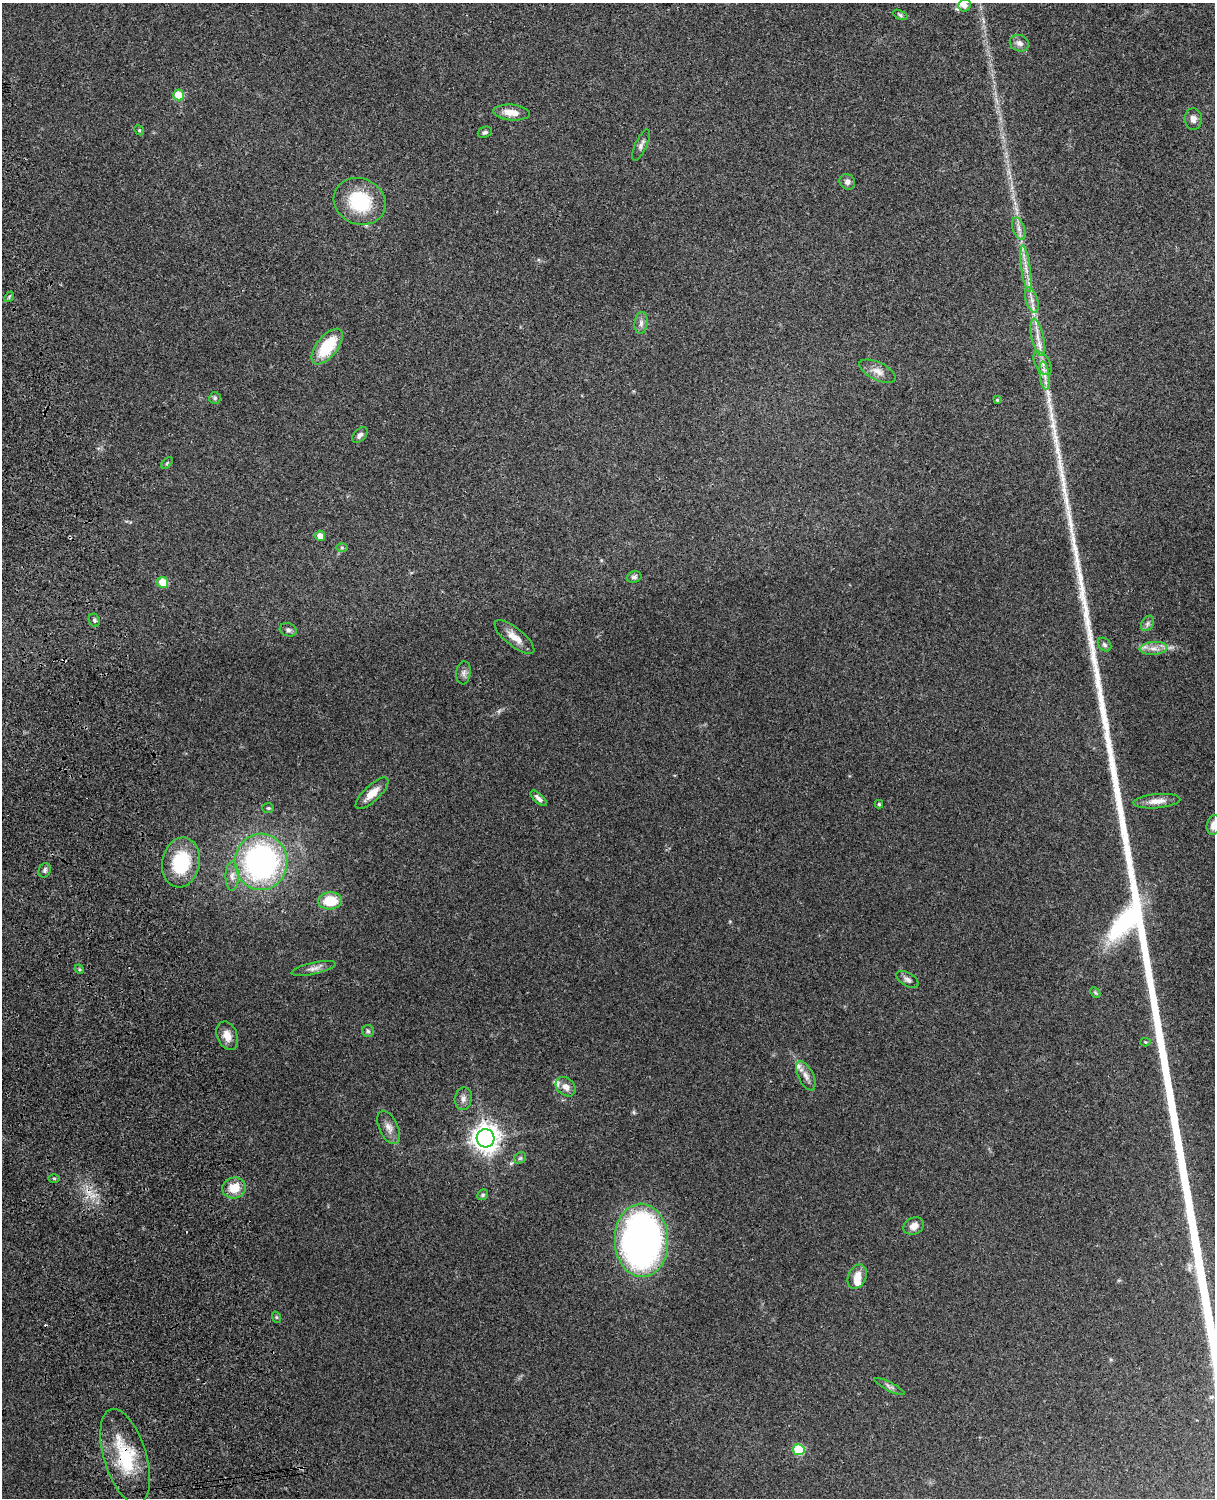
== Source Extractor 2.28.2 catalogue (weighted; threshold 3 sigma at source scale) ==
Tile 7 of 4 x 3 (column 3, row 2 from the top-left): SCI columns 2543-3755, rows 1659-3154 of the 5088 x 4927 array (HDU 1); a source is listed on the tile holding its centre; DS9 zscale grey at full resolution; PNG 1217 x 1500 px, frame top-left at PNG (2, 3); each listed source drawn as its Kron ellipse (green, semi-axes under 4 px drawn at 4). Shown black and unused: <1% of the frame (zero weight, under 3 of 4 exposures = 6% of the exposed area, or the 3 px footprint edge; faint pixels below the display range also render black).
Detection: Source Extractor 2.28.2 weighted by HDU 2 'WHT'; one run over the whole footprint, this tile lists its part. Background 0.109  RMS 0.0066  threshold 0.0297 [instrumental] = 3 sigma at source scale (4.5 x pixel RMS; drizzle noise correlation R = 1.50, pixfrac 1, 0.05/0.05 arcsec/px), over >= 5 px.
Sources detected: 73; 1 inside a brighter object's white glare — neither listed nor drawn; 2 inside a brighter listed object's ellipse — not listed separately; the other 70 listed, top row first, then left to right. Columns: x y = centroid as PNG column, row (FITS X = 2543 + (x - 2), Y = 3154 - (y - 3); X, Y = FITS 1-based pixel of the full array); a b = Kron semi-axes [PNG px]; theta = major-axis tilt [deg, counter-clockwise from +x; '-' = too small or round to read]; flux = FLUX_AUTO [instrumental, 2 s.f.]
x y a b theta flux
965 5 6 6 - 2.4
900 15 8 4 -25 1.2
1019 43 10 8 -20 3.2
179 95 5 5 - 20
512 112 18 8 -5 7.8
1193 119 11 8 -88 3.3
139 130 5 4 - 0.76
485 132 7 5 21 1.6
641 145 17 6 65 2.6
847 182 8 7 - 2.5
360 201 26 23 -24 39
1019 228 11 6 -73 3
1026 269 23 4 -82 6
9 297 6 4 49 0.9
1032 300 13 6 -73 3.8
641 323 11 6 82 2.6
1038 337 19 6 -78 6.2
327 347 21 10 51 28
1042 363 13 7 -59 4.1
878 371 20 9 -25 5.6
1045 376 14 5 -83 3.8
215 398 6 6 - 1.1
997 400 4 4 - 0.8
360 435 9 6 47 2.3
167 463 7 4 46 0.95
320 536 5 5 - 5.8
342 547 6 4 -1 0.92
634 577 7 5 19 1.7
163 582 5 5 - 15
94 620 7 5 -65 1.5
1147 623 8 6 56 1.9
288 630 8 6 -19 1.9
515 637 24 9 -39 7.8
1104 645 7 6 - 1.6
1153 648 14 6 4 4.7
463 673 12 7 83 2.8
372 793 21 8 44 8.4
539 798 10 4 -42 2.6
1157 801 23 7 5 6.5
879 804 4 4 - 0.83
268 808 6 5 - 0.96
1213 825 10 6 77 4.8
181 862 25 18 80 36
261 862 28 26 -90 160
45 870 7 6 - 1.7
232 876 15 6 89 3.8
330 901 12 8 3 18
314 968 22 5 13 3.9
79 969 5 4 - 0.7
908 979 12 6 -32 2.8
1095 992 6 4 -45 0.92
368 1031 6 6 - 1.4
227 1036 15 10 -68 6.7
1145 1042 5 4 - 0.8
806 1076 16 7 -64 4.3
566 1087 11 8 -41 4.8
463 1099 11 8 79 3.4
389 1127 18 9 -65 5.1
486 1138 9 9 - 650
520 1158 6 5 - 1.1
54 1178 5 3 - 0.8
234 1188 12 10 13 12
483 1195 6 5 - 1.1
914 1226 10 8 25 4.9
641 1240 36 26 -88 300
857 1277 13 9 64 7
276 1317 6 3 -71 0.76
890 1386 17 4 -27 2.1
799 1450 6 5 - 33
125 1456 49 21 -73 39
Overlapping masked pixels (flux is a lower limit): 2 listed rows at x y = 486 1138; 125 1456
Isophote crosses this tile's border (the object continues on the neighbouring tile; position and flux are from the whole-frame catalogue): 1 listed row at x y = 1213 825